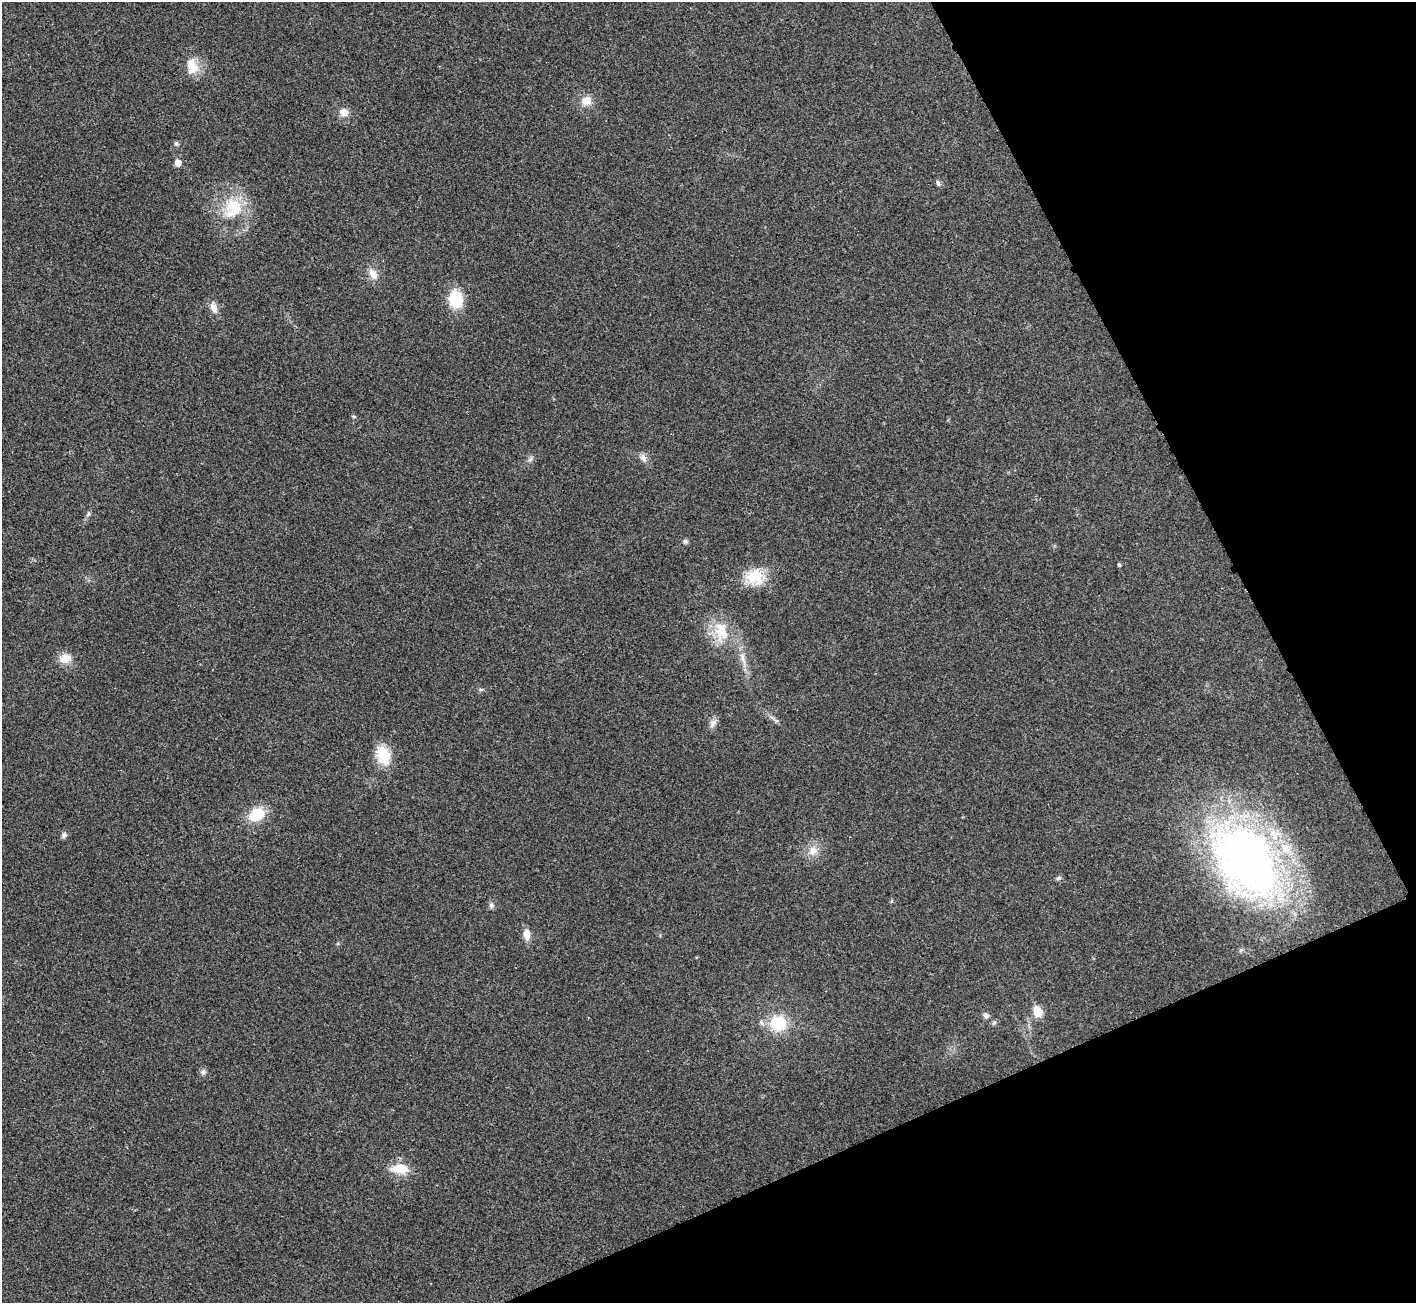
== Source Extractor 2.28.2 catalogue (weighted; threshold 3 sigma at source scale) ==
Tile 12 of 4 x 4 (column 4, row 3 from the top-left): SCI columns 4246-5659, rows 1462-2762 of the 5667 x 5657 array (HDU 1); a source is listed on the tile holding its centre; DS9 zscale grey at full resolution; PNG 1418 x 1305 px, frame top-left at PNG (2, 2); no overlay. Shown black and unused: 22% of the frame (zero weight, under 3 of 4 exposures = <1% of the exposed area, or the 3 px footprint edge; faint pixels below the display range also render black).
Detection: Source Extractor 2.28.2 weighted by HDU 2 'WHT'; one run over the whole footprint, this tile lists its part. Background 0.0505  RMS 0.0067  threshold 0.0303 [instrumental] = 3 sigma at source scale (4.5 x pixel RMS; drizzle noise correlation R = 1.50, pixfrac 1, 0.05/0.05 arcsec/px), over >= 5 px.
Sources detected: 37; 2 inside a brighter listed object's ellipse — not listed separately; the other 35 listed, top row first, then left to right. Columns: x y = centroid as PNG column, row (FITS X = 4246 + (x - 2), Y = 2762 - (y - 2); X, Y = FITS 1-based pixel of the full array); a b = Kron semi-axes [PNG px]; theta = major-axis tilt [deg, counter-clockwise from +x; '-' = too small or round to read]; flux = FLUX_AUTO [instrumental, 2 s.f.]
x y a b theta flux
192 66 23 15 -83 11
586 101 12 11 - 7.3
344 112 11 10 - 5.2
176 144 6 5 - 1.4
178 163 5 5 - 6.9
938 183 8 5 -64 1.7
233 206 27 22 -29 26
373 274 14 8 -57 6.5
456 299 16 12 -85 25
213 307 15 8 -69 5
354 416 6 3 0 0.76
643 457 11 8 -54 3.3
530 459 8 4 37 1.5
88 514 7 4 54 1.3
685 541 6 6 - 1.5
1119 565 5 4 - 0.91
755 577 25 21 -14 19
721 632 32 18 -80 20
65 658 16 11 26 7.4
743 659 23 6 -72 6.3
713 723 13 8 56 3.5
383 755 23 16 -68 17
256 814 15 11 30 21
64 835 8 6 58 1.8
813 851 12 11 - 6.7
1246 860 98 66 -56 330
1059 878 7 5 16 1.5
491 905 8 7 - 1.8
527 934 12 7 -84 6.2
1038 1012 6 5 - 25
986 1015 8 7 - 2.1
778 1023 20 18 -12 24
994 1023 7 5 67 1.2
203 1072 8 7 - 2
400 1169 23 12 -2 13